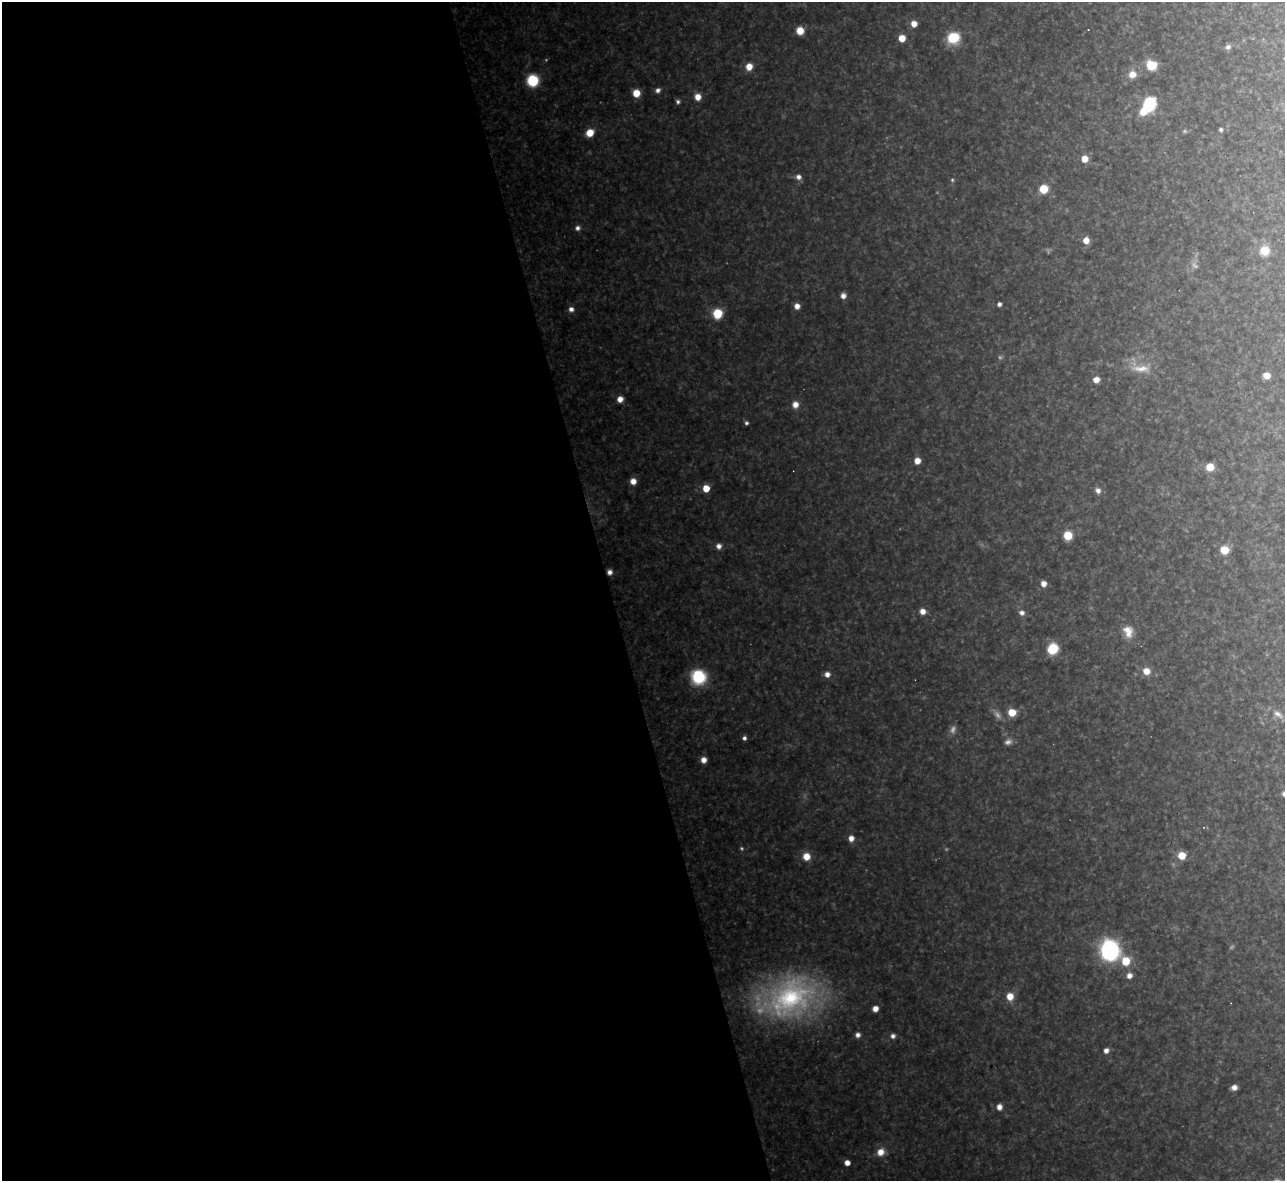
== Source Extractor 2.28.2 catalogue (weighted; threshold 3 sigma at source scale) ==
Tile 9 of 4 x 4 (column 1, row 3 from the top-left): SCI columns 1-1283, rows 1320-2498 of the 5133 x 5115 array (HDU 1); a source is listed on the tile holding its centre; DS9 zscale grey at full resolution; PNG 1287 x 1183 px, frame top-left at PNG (2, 2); no overlay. Shown black and unused: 47% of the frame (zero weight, under 3 of 4 exposures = <1% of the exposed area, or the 3 px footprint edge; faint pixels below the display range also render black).
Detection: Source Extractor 2.28.2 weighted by HDU 2 'WHT'; one run over the whole footprint, this tile lists its part. Background 0.325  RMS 0.019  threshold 0.0868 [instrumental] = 3 sigma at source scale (4.5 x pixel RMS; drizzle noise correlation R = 1.50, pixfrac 1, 0.05/0.05 arcsec/px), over >= 5 px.
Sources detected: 84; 10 too faint to see at this stretch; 1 inside a brighter object's white glare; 1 cosmic-ray / hot-pixel residue — not listed; the other 72 listed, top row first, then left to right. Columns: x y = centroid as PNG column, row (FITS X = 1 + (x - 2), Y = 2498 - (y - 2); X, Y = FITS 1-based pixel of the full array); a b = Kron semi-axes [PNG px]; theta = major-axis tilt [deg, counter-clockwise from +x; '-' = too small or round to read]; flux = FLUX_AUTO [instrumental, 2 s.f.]
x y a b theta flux
914 24 6 6 - 19
800 31 7 6 - 32
902 38 6 6 - 29
953 38 9 8 - 97
1228 47 7 6 - 7.5
1151 65 10 9 - 46
749 67 8 7 - 23
1132 74 9 9 - 22
533 80 8 7 - 140
658 90 6 5 - 8.2
636 93 6 6 - 35
698 97 7 7 - 22
678 102 6 6 - 5.2
1149 104 8 7 - 210
1221 130 4 4 - 4.6
590 133 7 6 - 37
1085 159 6 6 - 27
798 177 7 6 - 11
952 180 5 5 - 3
1043 189 6 6 - 68
577 228 6 6 - 8.1
1086 240 6 6 - 21
1265 251 8 8 - 45
843 296 5 5 - 12
999 304 4 4 - 6.6
797 306 6 6 - 15
571 309 6 6 - 9.6
717 314 7 7 - 81
1140 368 33 12 -9 41
1267 375 6 5 - 22
1096 380 6 6 - 17
620 399 6 6 - 16
795 404 7 7 - 18
746 423 5 5 - 4.7
917 461 5 5 - 24
1210 467 6 6 - 39
633 481 6 6 - 18
706 488 5 5 - 44
1098 490 7 6 - 10
1068 535 7 6 - 52
719 546 7 6 - 11
1224 550 7 7 - 39
610 572 5 5 - 9.7
1043 584 6 6 - 15
923 611 6 6 - 16
1022 613 7 6 - 10
1128 631 16 12 -71 26
1053 649 7 7 - 100
1146 671 8 7 - 21
827 674 7 6 - 12
698 677 11 10 - 140
1012 712 7 6 - 36
1278 714 16 8 -35 16
744 738 5 5 - 6
704 760 6 6 - 16
1284 794 6 6 - 9.2
851 838 7 6 - 14
1182 855 6 6 - 36
806 856 8 8 - 26
1110 950 12 11 - 400
1126 961 8 8 - 46
1129 976 6 6 - 13
1010 996 8 7 - 26
788 998 76 48 21 440
875 1009 5 5 - 16
858 1035 5 5 - 9.2
893 1036 6 6 - 7.8
1106 1050 6 5 - 10
1234 1087 5 5 - 12
999 1107 6 6 - 14
880 1152 9 8 - 24
847 1163 5 5 - 15
Overlapping masked pixels (flux is a lower limit): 1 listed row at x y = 610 572
Isophote crosses this tile's border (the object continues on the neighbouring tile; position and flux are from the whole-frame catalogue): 1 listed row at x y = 1284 794